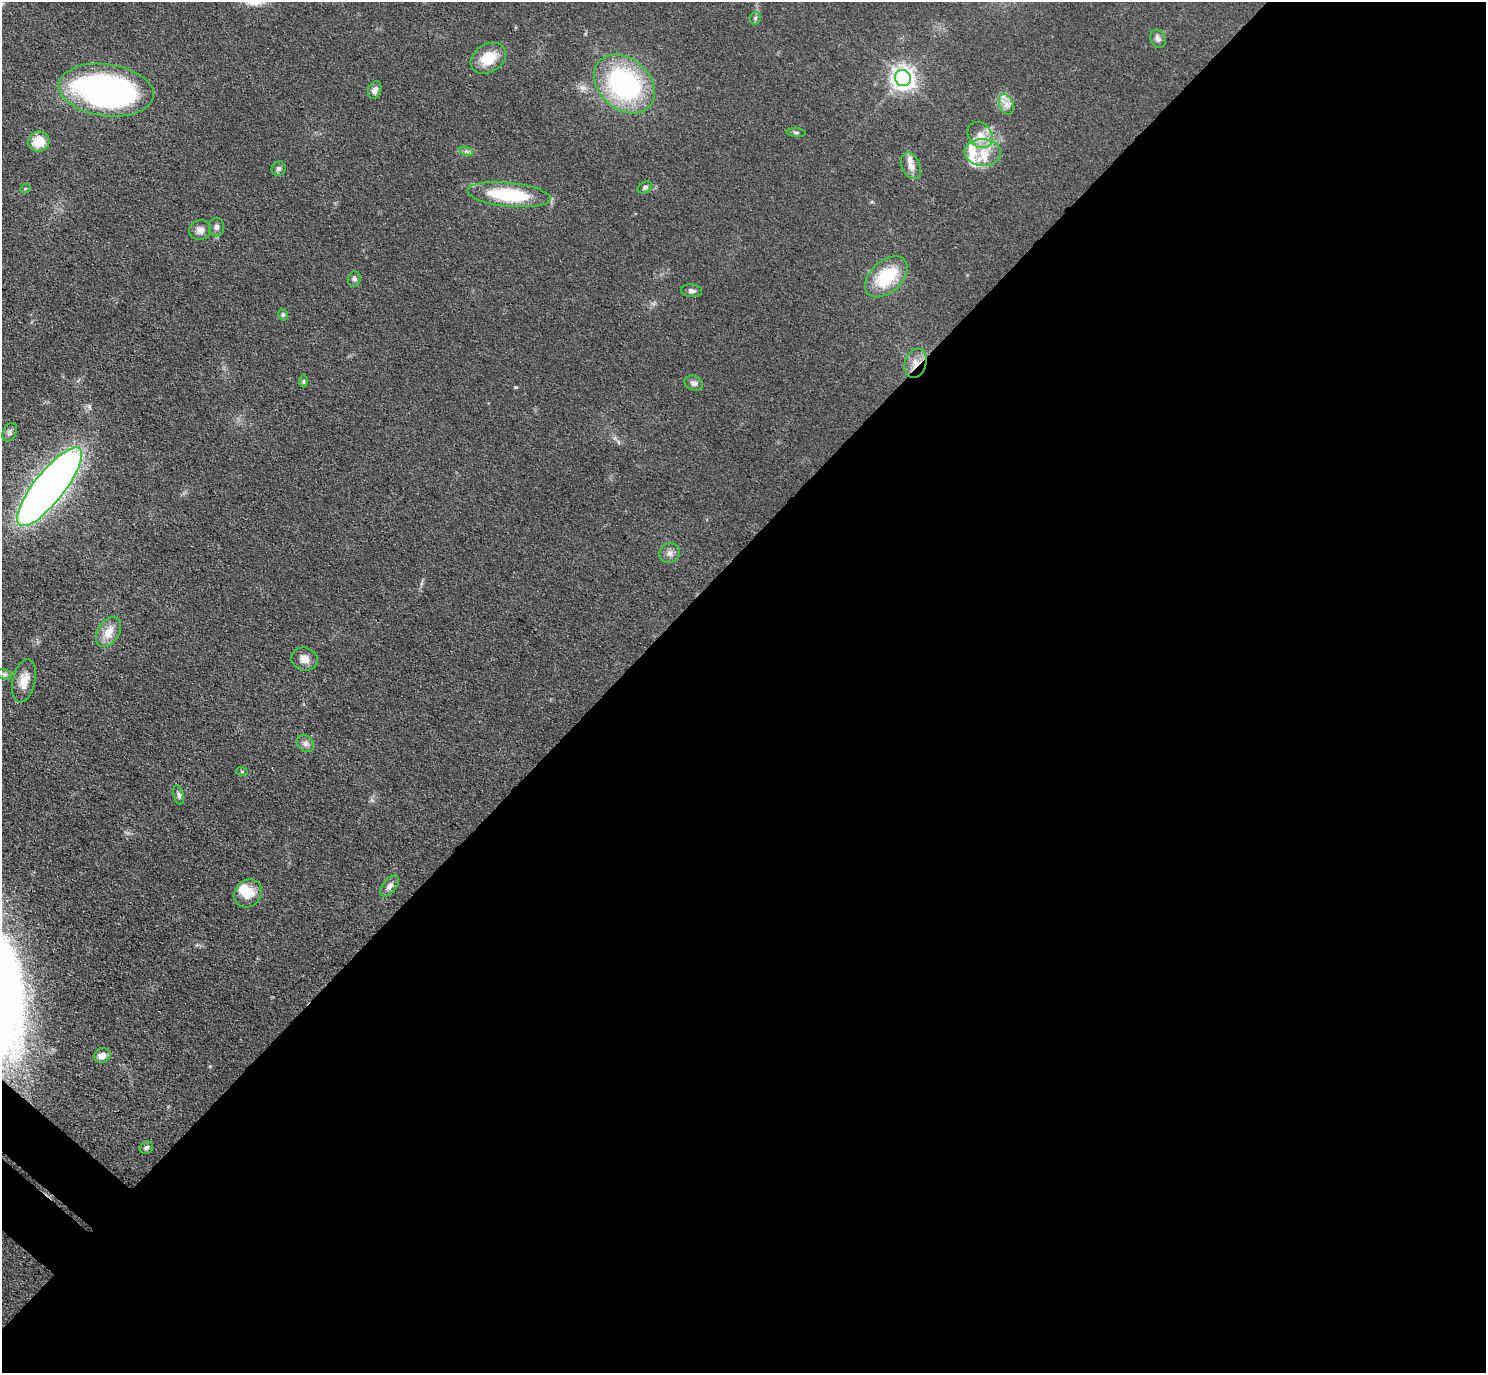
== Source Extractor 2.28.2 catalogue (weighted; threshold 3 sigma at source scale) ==
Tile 12 of 4 x 4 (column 4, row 3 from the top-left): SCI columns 4492-5975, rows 1570-2940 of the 6016 x 6023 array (HDU 1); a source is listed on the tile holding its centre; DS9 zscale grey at full resolution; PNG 1488 x 1375 px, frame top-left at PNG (2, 2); each listed source drawn as its Kron ellipse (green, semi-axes under 4 px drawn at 4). Shown black and unused: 60% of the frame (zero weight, under 3 of 4 exposures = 5% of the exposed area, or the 3 px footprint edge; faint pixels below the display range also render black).
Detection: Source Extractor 2.28.2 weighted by HDU 2 'WHT'; one run over the whole footprint, this tile lists its part. Background 0.0466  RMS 0.0061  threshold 0.0272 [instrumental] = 3 sigma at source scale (4.5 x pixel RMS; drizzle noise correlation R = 1.50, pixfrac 1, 0.05/0.05 arcsec/px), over >= 5 px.
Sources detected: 46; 1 inside a brighter object's white glare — neither listed nor drawn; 4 inside a brighter listed object's ellipse — not listed separately; the other 41 listed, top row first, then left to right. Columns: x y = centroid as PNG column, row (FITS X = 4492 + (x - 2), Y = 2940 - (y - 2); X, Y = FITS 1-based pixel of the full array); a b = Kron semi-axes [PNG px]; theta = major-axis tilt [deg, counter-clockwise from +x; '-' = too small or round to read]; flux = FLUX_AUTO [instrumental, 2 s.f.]
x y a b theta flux
755 18 6 5 - 1.1
1158 39 9 7 -61 2.4
488 58 19 14 31 14
903 78 8 8 - 460
624 84 34 25 -41 110
106 90 48 26 -8 230
375 90 9 6 68 2.8
1006 104 11 7 -67 3.9
796 132 9 4 -5 1.1
980 135 14 11 -49 7.4
39 142 11 10 - 13
466 151 7 4 -18 1.5
983 152 18 13 -4 12
911 166 14 9 -65 4.6
279 169 7 6 - 1.7
645 187 8 5 27 1.4
25 189 5 3 - 0.57
509 195 42 12 -6 46
216 227 9 7 -90 2.3
200 230 11 9 19 3.8
886 277 25 15 43 31
354 279 8 6 79 1.7
692 291 10 6 -5 2
283 315 6 4 -76 1
916 363 15 10 71 6.8
303 381 6 4 90 0.83
694 383 9 7 -22 2.5
10 432 10 6 63 1.8
50 487 48 15 52 510
670 553 10 9 - 3.3
108 632 16 10 57 8.9
304 659 13 11 -16 4.9
4 674 7 5 -12 1.4
24 681 22 11 78 8.2
305 744 9 7 -45 2.6
242 772 6 3 -19 0.63
179 795 10 5 -75 1.8
390 886 12 6 51 2.9
248 893 15 13 45 13
102 1056 8 7 - 5
146 1148 7 6 - 2
Overlapping masked pixels (flux is a lower limit): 2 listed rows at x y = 916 363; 50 487